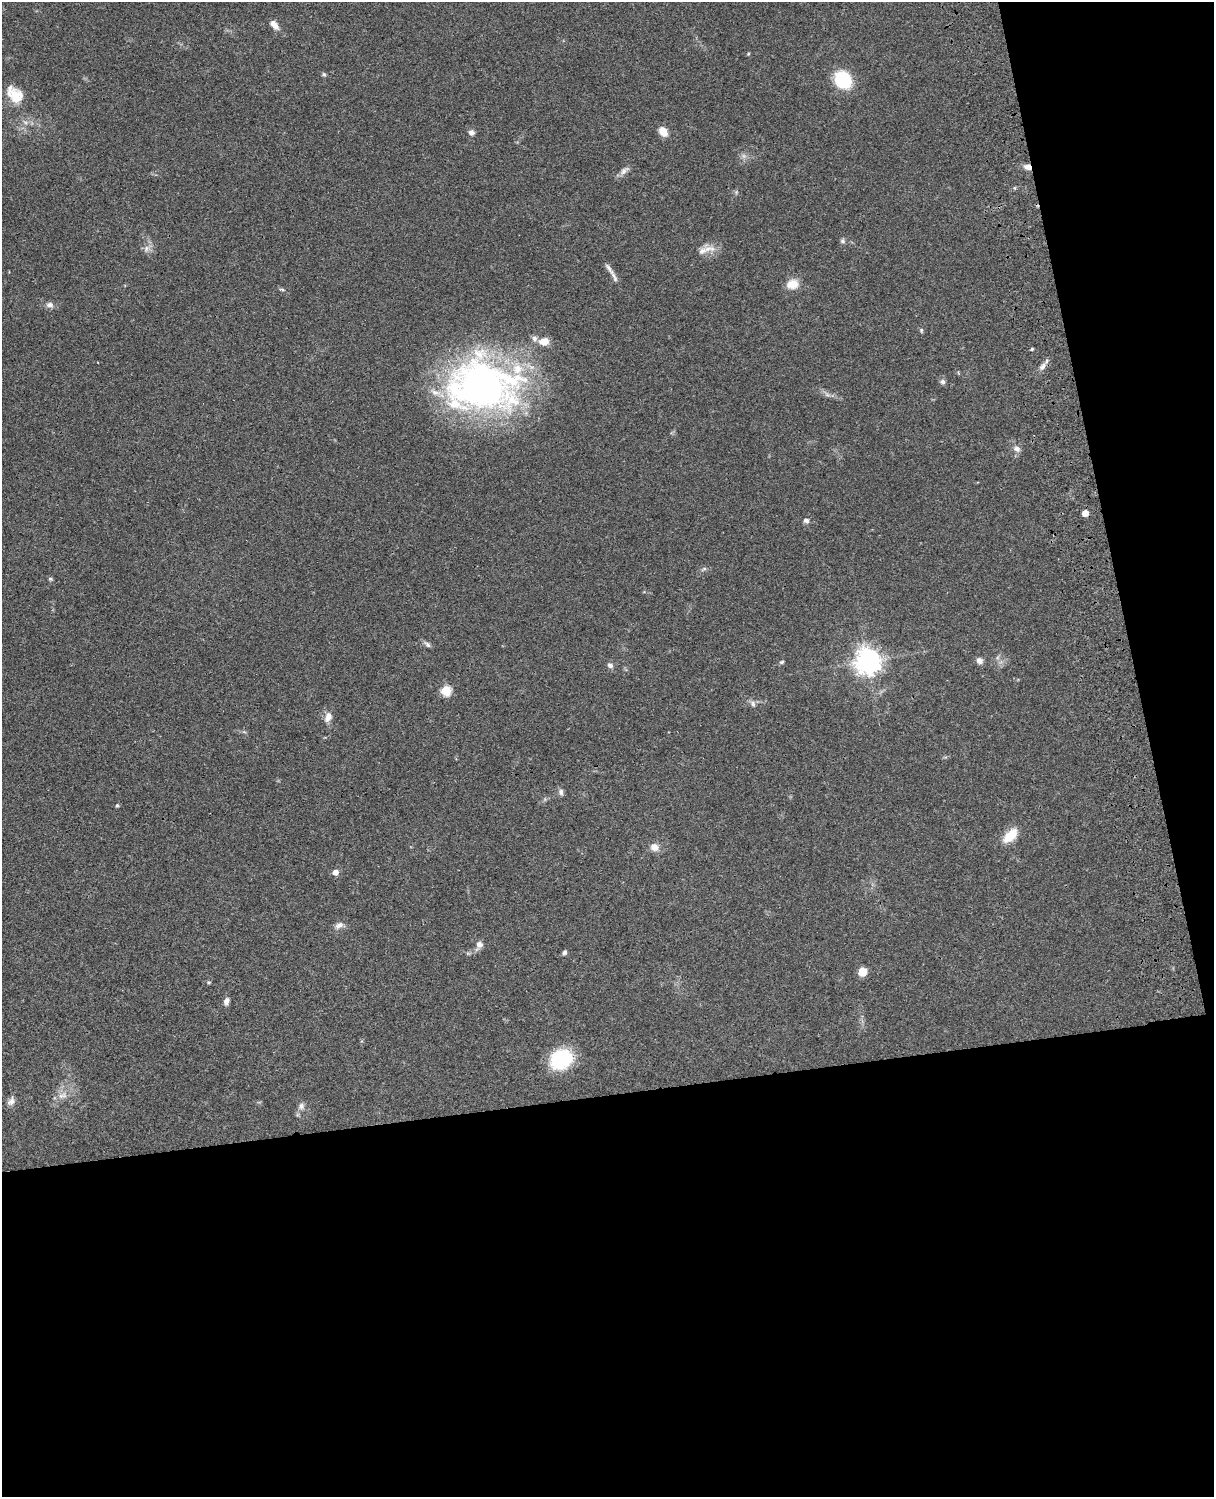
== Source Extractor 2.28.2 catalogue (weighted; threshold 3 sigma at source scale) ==
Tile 12 of 4 x 3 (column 4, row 3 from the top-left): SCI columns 3757-4968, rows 278-1772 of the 5087 x 4927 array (HDU 1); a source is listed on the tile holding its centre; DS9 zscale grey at full resolution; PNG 1216 x 1499 px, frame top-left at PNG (2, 2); no overlay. Shown black and unused: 33% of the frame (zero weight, under 3 of 4 exposures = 6% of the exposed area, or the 3 px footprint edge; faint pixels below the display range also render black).
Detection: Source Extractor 2.28.2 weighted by HDU 2 'WHT'; one run over the whole footprint, this tile lists its part. Background 0.0886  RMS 0.0062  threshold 0.0277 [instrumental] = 3 sigma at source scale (4.5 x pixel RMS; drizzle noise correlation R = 1.50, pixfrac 1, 0.05/0.05 arcsec/px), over >= 5 px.
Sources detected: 55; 1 too faint to see at this stretch — not listed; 4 inside a brighter listed object's ellipse — not listed separately; the other 50 listed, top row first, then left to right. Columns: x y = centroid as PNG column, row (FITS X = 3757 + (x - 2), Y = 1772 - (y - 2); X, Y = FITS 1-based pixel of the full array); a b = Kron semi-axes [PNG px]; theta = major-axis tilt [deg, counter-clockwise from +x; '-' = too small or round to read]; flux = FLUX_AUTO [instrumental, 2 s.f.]
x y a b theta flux
274 25 12 6 -50 4.8
748 54 5 3 - 0.58
324 74 6 5 - 0.99
843 80 14 12 -47 46
15 94 24 16 -47 13
471 132 8 7 - 2.1
663 132 11 8 -51 6.7
1028 167 8 6 -22 3.8
624 171 14 7 39 3
842 241 7 6 - 1.4
146 248 9 7 74 2.8
703 250 19 10 14 6
609 269 20 5 -55 2.8
793 284 14 11 12 8.1
282 289 7 3 -14 0.84
50 305 10 8 -8 2.6
921 330 5 5 - 0.91
544 341 11 9 7 6.3
1032 349 4 3 - 0.91
1042 366 12 7 49 3.2
943 382 7 6 - 1.7
482 386 79 56 -3 280
1017 449 9 7 -22 2.8
1085 513 5 4 - 7.6
806 521 7 6 - 2
704 569 6 4 1 1.1
50 579 6 4 -21 0.92
427 644 10 5 -42 1.7
868 661 9 8 - 570
979 661 8 7 - 2.8
782 662 6 4 22 0.87
610 665 8 6 -27 2
446 691 5 5 - 38
753 704 8 6 -75 1.9
328 717 13 9 70 4.5
561 792 9 6 -84 1.9
117 805 5 4 - 0.81
1010 836 20 11 45 12
655 847 11 9 -28 4.7
335 872 5 5 - 5
339 925 13 7 26 3.1
479 945 13 8 61 3.3
564 952 6 4 70 1.5
862 972 9 8 - 6.5
208 982 5 4 - 0.77
226 1001 8 6 75 2.8
561 1059 18 15 28 47
62 1095 15 8 21 5
11 1101 12 8 53 3.1
301 1106 9 8 - 2.5
Overlapping masked pixels (flux is a lower limit): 1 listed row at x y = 1028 167